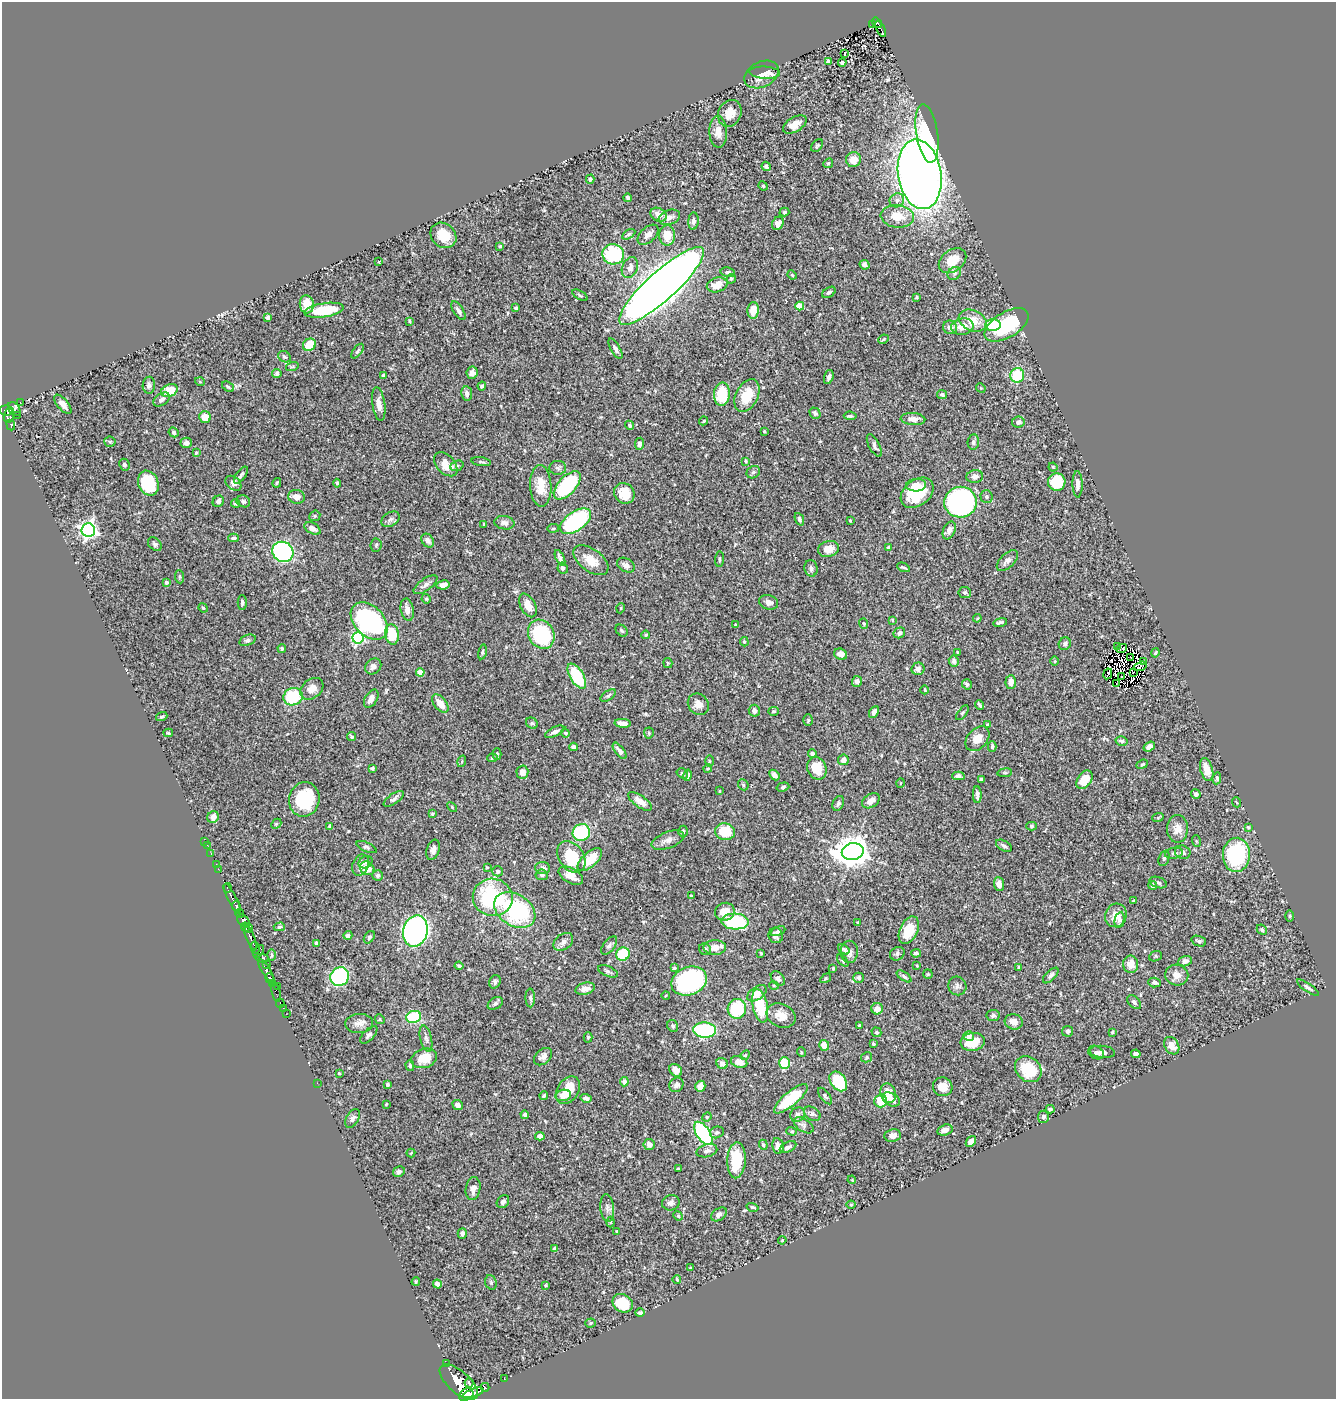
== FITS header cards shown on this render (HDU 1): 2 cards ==
NAXIS1  =                 1334
NAXIS2  =                 1397

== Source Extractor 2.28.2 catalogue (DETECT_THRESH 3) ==
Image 1334 x 1397 px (HDU 1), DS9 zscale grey, 1 PNG px = 1 image px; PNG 1338 x 1401 px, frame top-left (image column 1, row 1397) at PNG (2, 2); each listed source drawn as its Kron ellipse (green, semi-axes under 4 px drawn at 4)
Background 0.57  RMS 0.022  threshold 0.0666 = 3 sigma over >= 5 px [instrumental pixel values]
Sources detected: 523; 6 with non-positive FLUX_AUTO (blend fragments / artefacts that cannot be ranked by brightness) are neither listed nor drawn; of the other 517, the 500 brightest by FLUX_AUTO listed and drawn (17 fainter detections omitted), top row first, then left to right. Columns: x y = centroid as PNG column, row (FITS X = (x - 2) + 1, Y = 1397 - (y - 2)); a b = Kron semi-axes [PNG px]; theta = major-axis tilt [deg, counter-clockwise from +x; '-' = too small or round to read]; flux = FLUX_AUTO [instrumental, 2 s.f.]
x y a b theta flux
877 23 6 4 -54 48
872 24 2 2 - 5.2
881 29 9 3 -63 39
845 53 3 2 - 1.3
828 61 4 3 - 3.3
842 62 4 3 - 3.4
765 73 15 6 -4 15
761 74 18 12 26 20
730 113 14 11 65 18
795 124 13 7 31 17
718 132 16 9 -87 15
927 133 29 10 -81 91
817 146 7 5 49 2.5
853 159 7 7 - 16
828 163 5 4 - 1.7
766 166 5 4 - 4.2
920 174 35 21 -80 1800
590 179 4 4 - 2.9
763 186 5 4 - 1.9
628 198 4 4 - 4.8
897 200 7 6 - 5.6
784 212 5 4 - 2.3
659 215 8 6 -29 14
897 216 17 11 -7 28
669 217 11 7 19 6.8
693 221 9 5 85 4.9
778 223 7 5 62 7.1
629 234 7 4 31 2.4
443 235 14 11 -41 28
648 235 12 7 42 7.6
667 235 10 8 -88 22
500 246 3 3 - 1.4
613 254 11 10 - 100
952 261 15 10 37 29
379 262 3 2 - 1.2
864 265 5 4 - 6.1
630 268 11 7 66 8.5
728 272 7 4 -12 3.4
954 273 7 6 - 3.8
792 275 5 4 - 1.6
731 279 5 4 - 2.4
717 285 10 7 16 20
661 286 55 14 42 3100
829 292 7 5 33 3.5
580 295 8 3 -30 1.8
916 297 3 2 - 1.6
307 304 9 7 -83 22
800 306 4 4 - 41
516 308 4 3 - 3.2
324 310 20 7 8 57
753 310 8 5 86 23
458 311 10 5 -57 5.9
268 318 4 4 - 3.5
410 321 4 3 - 1.7
973 321 14 10 -24 26
993 325 8 6 0 53
1007 325 24 12 32 100
950 327 7 6 - 7.2
962 327 11 8 9 15
883 339 5 4 - 2.1
309 345 7 5 36 31
615 349 11 4 -60 5.3
357 351 8 4 53 2.8
284 357 6 5 - 3.2
292 367 6 4 19 2.1
277 373 4 4 - 3.7
472 373 6 5 - 7.7
1017 375 7 7 - 69
383 376 4 3 - 2.9
829 377 7 4 74 4.2
200 382 5 3 - 1.3
149 385 8 6 88 4.9
482 386 4 4 - 2.8
228 387 6 4 -36 2.6
981 388 5 4 - 1.5
170 390 8 6 23 32
467 394 7 5 -82 6.4
722 394 12 8 85 52
747 395 17 11 64 35
942 395 5 4 - 2.9
161 400 9 6 35 6.1
20 402 3 2 - 7.2
63 404 12 5 -50 8.3
379 404 17 6 -82 11
14 409 8 5 -51 63
7 410 7 5 -9 290
815 413 6 5 - 4.1
17 415 2 2 - 13
9 416 7 5 84 190
850 416 6 4 -6 2.9
205 417 6 6 - 18
913 419 12 6 -4 9
704 421 5 3 - 1.8
1018 422 6 5 - 6.7
11 425 5 3 - 99
629 425 5 4 - 2.3
764 431 3 2 - 1.4
174 432 5 4 - 2.9
110 442 5 5 - 2.2
973 442 7 5 83 3.7
186 443 6 5 - 4.2
639 444 6 4 84 5.1
874 446 12 5 -62 5.7
196 453 4 3 - 2.2
746 461 4 3 - 1.6
481 462 9 3 -8 2.3
446 464 14 9 -48 22
124 465 6 5 - 3.3
457 466 7 5 22 2.4
1053 467 4 4 - 1.7
558 468 8 7 - 4.2
753 472 7 6 - 3.6
241 475 10 4 52 3.3
975 477 8 6 6 6
1057 482 8 8 - 46
148 483 13 10 -67 74
233 483 9 6 -40 4.5
277 483 5 3 - 1.7
337 483 4 4 - 1.9
1077 484 13 5 -89 7.2
567 485 17 9 47 140
916 485 10 6 5 13
541 486 21 10 -88 29
624 493 11 9 -48 24
917 493 18 13 38 67
296 497 8 7 - 10
986 497 6 6 - 3.4
218 501 6 5 - 4.7
243 501 7 5 -24 4.2
960 502 16 15 - 340
235 504 4 4 - 2.2
315 516 6 5 - 2.4
391 519 10 6 31 4.7
799 519 6 4 -69 3.7
850 520 3 2 - 1.5
575 521 18 9 35 180
504 523 10 6 -9 6.2
484 524 3 3 - 1.4
312 528 9 5 -28 8
553 528 6 3 8 2
88 530 7 6 - 570
949 530 9 6 66 8.4
234 538 5 4 - 3.3
428 541 7 5 -52 6.1
155 544 8 5 -44 3.7
376 545 7 5 86 2.5
888 547 4 3 - 2.2
828 549 10 8 14 19
283 552 11 10 - 240
560 558 8 4 -65 4.5
720 559 8 3 85 2.2
591 560 20 11 -36 23
1007 561 13 7 44 8.4
626 565 9 6 -31 6.4
903 567 7 3 -23 2.4
563 568 5 5 - 4.9
811 568 8 6 -80 5
180 577 7 4 -84 2.3
166 582 4 4 - 3.9
425 585 14 6 35 6.1
443 585 6 4 10 7.7
965 592 6 5 - 3.5
426 599 5 4 - 2
242 602 7 4 -90 3.2
769 602 10 7 -18 7.3
528 605 13 7 -61 17
203 608 5 4 - 1.8
621 608 5 3 - 1.3
407 610 11 6 -79 10
977 618 4 3 - 1.4
892 620 3 2 - 1.2
369 621 22 14 -46 280
1000 622 7 3 14 3.1
864 624 5 4 - 2
736 625 4 3 - 2.3
622 631 7 5 -45 2.6
899 633 6 5 - 5.4
392 634 10 7 -82 47
541 634 15 12 -59 120
646 635 4 3 - 1.7
358 638 5 5 - 190
247 640 9 5 17 3.3
744 642 4 4 - 1.9
1065 644 6 6 - 3.7
1117 646 3 2 - 11
1121 648 6 3 14 5.2
282 649 4 4 - 2.7
482 652 7 4 77 2.4
958 652 3 2 - 1.6
1155 653 4 3 - 1.9
841 654 7 5 -26 7.9
1131 658 2 2 - 1.8
954 661 5 5 - 4.7
1055 661 5 3 - 1.3
1143 661 2 2 - 370
668 663 5 4 - 1.7
373 666 9 7 41 6.8
1140 666 7 4 20 6.3
918 669 6 6 - 6.1
420 672 4 4 - 25
1133 672 2 2 - 1.5
1108 674 5 2 - 1.8
577 676 14 6 -59 86
1121 677 2 2 - 2
857 681 5 5 - 5.7
1011 682 7 5 86 10
967 684 5 5 - 2.6
1116 684 3 2 - 3.1
312 689 13 9 40 14
925 690 4 3 - 1.3
608 695 9 4 34 3.3
293 697 10 8 25 70
371 699 10 6 58 9.7
440 703 10 6 -52 17
698 704 11 10 - 11
980 705 5 2 - 2.3
754 711 6 5 - 6.9
773 711 5 4 - 1.9
874 712 6 4 62 5.5
962 713 8 4 53 2.2
162 717 6 4 21 2.1
808 720 5 4 - 2.5
532 723 6 5 - 2.2
623 723 8 4 -4 12
987 724 3 3 - 1.9
555 732 10 4 26 6
168 733 5 4 - 2.1
565 733 4 3 - 1.6
649 733 5 5 - 2.1
352 737 5 4 - 2.6
977 739 14 10 47 17
1122 741 6 4 -15 3
992 746 5 4 - 2.5
574 747 4 4 - 4.8
1149 747 6 4 35 5.7
620 751 10 4 -53 7.4
812 753 4 4 - 4.8
497 754 6 4 90 2
492 758 5 4 - 2.3
843 760 5 5 - 8
462 761 6 3 73 1.5
709 761 5 3 - 1.5
1142 764 6 4 22 1.9
372 768 4 3 - 2.4
817 768 11 9 -68 29
708 769 4 3 - 1.5
1207 769 12 6 -74 18
522 772 6 6 - 12
682 773 6 4 -34 3.3
1005 773 7 3 8 2
688 775 5 4 - 4.1
774 775 6 4 -47 5.1
958 776 6 4 2 4.7
1217 778 6 4 83 2.3
981 779 4 3 - 2.2
1084 780 10 7 54 26
900 783 5 3 - 1.2
743 785 6 5 - 2.2
783 787 6 4 17 2.7
719 791 3 3 - 1.2
977 794 8 4 -89 6.9
1196 794 5 4 - 4.8
304 799 17 15 77 91
394 799 11 5 34 4.9
640 801 13 6 -35 12
871 801 9 6 33 11
1236 802 5 3 - 1.4
838 803 8 5 63 3.6
452 807 6 3 -46 1.6
432 814 4 3 - 2
213 817 6 5 - 9.5
1158 817 6 3 20 1.6
276 824 6 4 44 2
330 826 4 4 - 3
1032 826 5 4 - 2.2
1248 827 4 2 - 1.6
1177 829 14 10 89 13
683 831 6 4 90 2.8
725 832 10 8 -12 41
581 833 9 8 - 100
668 840 17 8 20 11
205 841 2 2 - 6.3
1196 841 6 4 -71 1.4
207 845 2 2 - 2.5
1004 846 8 5 -30 3.6
366 847 11 4 -24 3.4
433 850 10 6 71 7.9
853 852 11 8 9 2600
1183 852 8 6 -19 5.3
211 853 3 2 - 3.7
1174 853 9 5 10 3.9
1236 855 17 13 87 130
571 857 17 12 -55 54
1164 858 8 5 70 3
590 859 15 7 42 35
366 862 7 5 31 3.4
216 864 3 2 - 12
361 865 11 8 68 7.5
487 867 4 3 - 1.4
367 868 7 6 - 23
542 868 7 6 - 5.5
218 869 2 2 - 8.2
498 871 5 5 - 2.8
378 875 5 5 - 2.8
542 875 6 5 - 3.6
571 876 13 7 -30 16
1158 882 9 5 -19 3.6
999 884 7 5 -84 9
1153 885 4 4 - 3.4
228 888 5 3 - 130
691 896 3 2 - 1.3
493 897 20 18 -13 140
232 899 17 3 -63 440
1134 901 4 3 - 2.3
236 906 5 3 - 330
515 910 22 15 -32 150
725 912 10 9 - 19
240 913 4 3 - 270
1116 915 12 10 66 14
1290 916 6 4 89 1.6
1119 920 8 5 79 4.3
243 921 7 5 -51 570
735 921 13 8 -2 120
858 922 3 3 - 2
245 927 4 3 - 100
279 927 5 4 - 2.5
249 929 4 2 - 100
909 930 14 9 65 33
1262 930 5 4 - 2.5
415 931 16 12 76 540
778 931 8 3 23 3.4
348 935 4 4 - 4
776 935 8 7 - 5.2
250 937 13 4 -68 270
369 937 7 5 54 2.9
1199 941 7 5 -20 3.3
563 942 11 7 37 7.9
316 943 4 3 - 3.5
609 945 11 5 50 4.7
715 947 11 7 2 13
255 948 6 3 -74 120
705 949 6 5 - 3.9
844 949 6 4 -36 3.4
259 952 7 4 57 150
849 952 11 8 89 8.2
761 953 3 2 - 1.4
916 953 5 4 - 3.5
623 954 7 6 - 67
897 954 7 6 - 4
272 955 6 4 89 1.7
1155 956 6 5 - 2.4
262 958 7 3 -11 150
843 961 7 4 -47 2.3
1185 961 7 5 17 6.5
1131 964 8 7 - 14
267 965 3 2 - 54
917 965 3 2 - 1.3
459 966 4 3 - 2.4
1019 967 3 3 - 1.8
674 968 3 3 - 1.9
833 968 3 3 - 1.4
266 971 14 3 -57 620
608 971 10 5 -22 3.7
928 974 5 4 - 1.7
1177 975 11 10 - 11
904 976 8 4 -34 3
1051 976 10 5 45 4.3
340 977 10 9 - 160
270 978 5 4 - 350
778 978 8 6 -46 4.6
826 978 6 3 32 1.7
859 978 5 5 - 3.9
689 981 18 14 22 210
495 982 7 5 64 3.7
1154 982 6 5 - 3.3
272 984 4 3 - 130
277 986 2 2 - 26
774 986 5 3 - 1.5
957 986 9 9 - 5.6
1308 988 13 4 -34 4.3
585 989 10 6 14 12
276 992 10 3 -76 74
757 993 11 6 34 14
666 995 4 3 - 1.2
530 998 9 4 -89 3.3
1134 1002 8 5 -47 4.2
280 1003 4 2 - 7
495 1003 8 5 32 3.5
760 1006 17 7 -78 60
283 1009 3 2 - 3.3
737 1009 10 9 - 74
877 1009 6 5 - 11
286 1014 2 2 - 5.5
993 1015 6 5 - 3.6
781 1016 15 11 -24 18
414 1017 7 6 - 85
380 1019 5 4 - 1.9
1014 1022 9 7 -14 10
359 1023 14 9 3 11
673 1026 6 5 - 2.9
859 1026 3 2 - 1.2
704 1030 11 7 -2 120
1068 1031 5 5 - 3.4
876 1032 5 4 - 2.3
1112 1032 3 3 - 1.7
369 1035 11 5 46 4.9
969 1036 5 4 - 3.6
588 1037 5 4 - 1.7
426 1039 13 5 -77 5.2
973 1042 12 9 7 33
873 1044 3 3 - 2.2
824 1045 5 5 - 15
1172 1046 9 7 -57 15
801 1052 5 3 - 1.2
1102 1052 13 6 -5 7.7
1096 1053 8 6 -32 3.9
1136 1054 5 4 - 5.5
745 1055 5 4 - 2.1
543 1057 10 7 42 7.1
867 1057 6 5 - 2.5
424 1058 13 9 19 26
739 1062 8 6 -15 14
722 1063 6 5 - 7
785 1063 6 5 - 57
410 1066 5 4 - 2.4
1028 1069 14 12 -43 50
676 1070 7 5 -43 9.6
339 1073 4 4 - 1.3
838 1081 11 7 -54 63
624 1082 5 4 - 7.6
317 1083 2 2 - 190
387 1084 3 3 - 2.7
676 1085 7 6 - 5.5
700 1086 5 5 - 14
943 1087 10 9 - 15
568 1090 15 10 56 35
888 1093 10 7 -72 22
563 1095 8 5 9 17
544 1096 4 4 - 2.9
825 1096 10 4 -52 2.7
586 1098 5 3 - 3.8
791 1099 21 7 40 53
891 1099 9 6 -29 12
881 1101 6 6 - 28
386 1104 3 2 - 1.2
458 1105 5 4 - 6.6
1050 1109 4 3 - 2.7
798 1114 7 6 - 5.5
812 1114 9 6 -35 4.2
525 1115 4 4 - 3.1
707 1117 5 4 - 1.8
1043 1117 6 5 - 5.7
353 1118 10 6 59 4.7
804 1125 11 6 -34 5.3
945 1130 8 5 16 9
792 1131 5 4 - 1.9
717 1132 7 5 23 2.9
703 1133 13 7 -56 130
893 1135 8 6 9 9.6
540 1136 5 4 - 7.5
971 1141 6 4 52 11
649 1144 5 5 - 7.8
763 1145 5 4 - 1.9
778 1146 8 5 -79 7.3
788 1147 9 5 24 4.7
707 1151 10 6 14 5.6
411 1153 4 4 - 1.2
736 1160 18 9 87 50
678 1169 3 3 - 1.8
399 1172 6 5 - 3.5
852 1180 4 3 - 1.2
473 1189 11 7 79 9.2
503 1202 7 5 49 3.8
671 1203 9 7 16 6.9
851 1205 4 4 - 1.6
753 1207 6 3 -17 1.9
607 1208 14 6 -84 6.8
719 1214 9 5 37 5.3
678 1216 5 4 - 1.9
611 1222 5 3 - 1.4
617 1231 3 3 - 1.3
462 1233 5 4 - 4.6
782 1240 4 3 - 1.3
555 1248 4 4 - 4.8
691 1268 3 3 - 1.4
677 1280 4 3 - 1.7
416 1282 4 3 - 1.6
491 1282 7 5 -70 2.9
437 1284 5 4 - 6
545 1285 4 3 - 1.7
623 1303 11 8 -33 47
640 1313 5 4 - 2.6
590 1323 5 4 - 1.9
446 1363 2 2 - 22
504 1379 2 2 - 5.3
459 1382 23 11 -41 3900
469 1383 4 3 - 130
485 1387 4 2 - 28
473 1393 10 3 20 690
466 1395 8 6 31 1000
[17 fainter detections neither listed nor drawn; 6 non-positive-flux detections neither listed nor drawn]